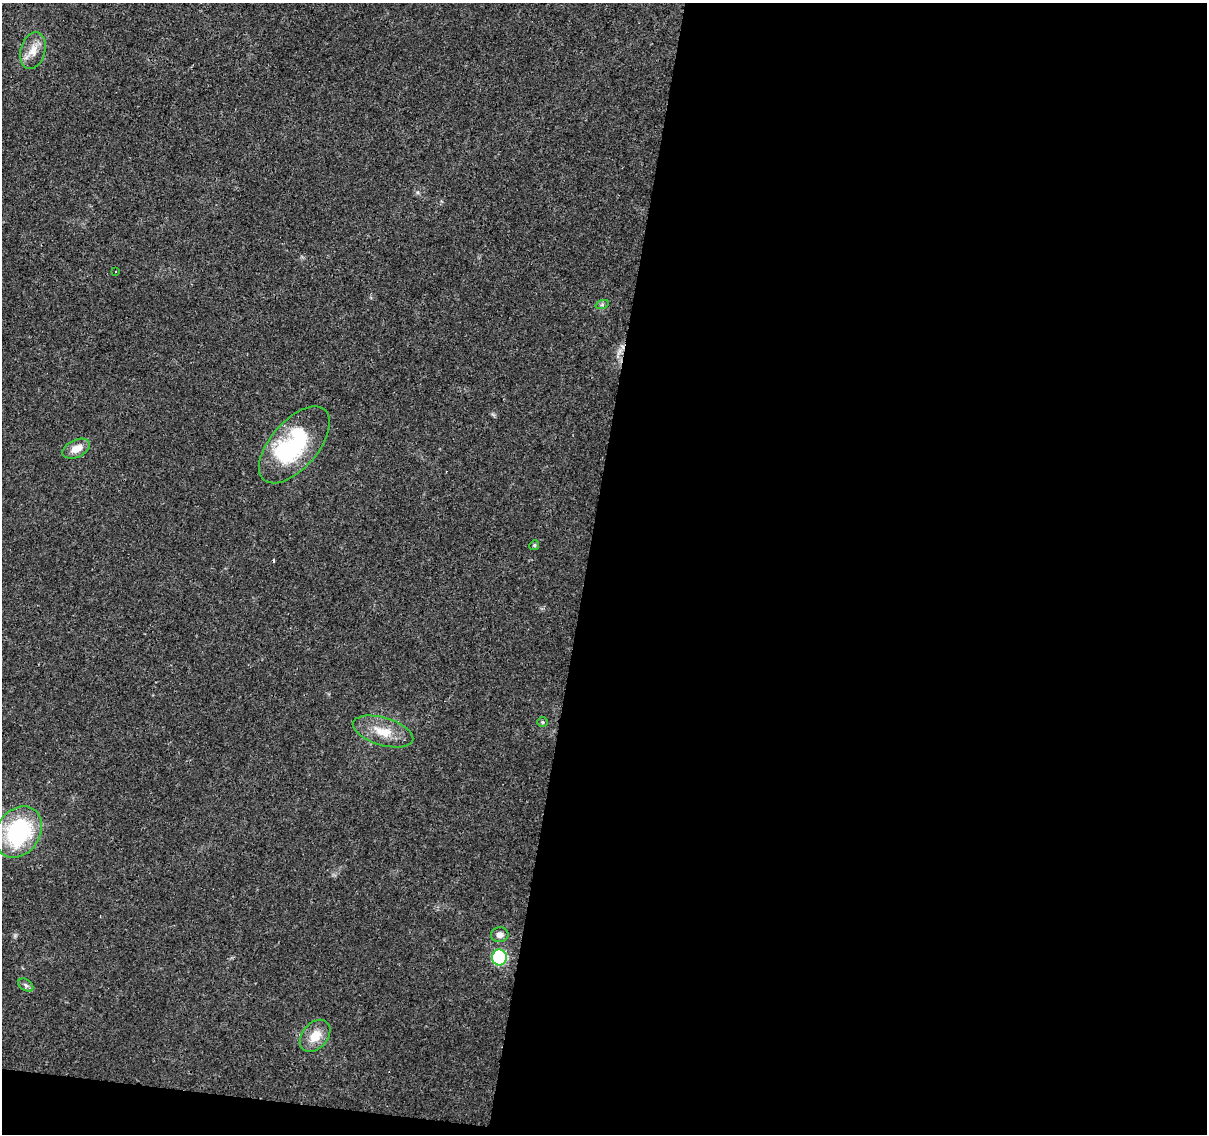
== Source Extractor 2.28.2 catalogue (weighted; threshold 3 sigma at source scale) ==
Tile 16 of 4 x 4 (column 4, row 4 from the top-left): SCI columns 3618-4822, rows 228-1359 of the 4833 x 5042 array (HDU 1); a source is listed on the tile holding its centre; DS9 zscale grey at full resolution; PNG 1209 x 1136 px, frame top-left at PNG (2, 3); each listed source drawn as its Kron ellipse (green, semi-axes under 4 px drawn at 4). Shown black and unused: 53% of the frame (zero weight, under 3 of 4 exposures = <1% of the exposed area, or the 3 px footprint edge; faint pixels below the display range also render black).
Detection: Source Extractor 2.28.2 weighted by HDU 2 'WHT'; one run over the whole footprint, this tile lists its part. Background 0.024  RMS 0.002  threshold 0.00914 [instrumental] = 3 sigma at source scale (4.5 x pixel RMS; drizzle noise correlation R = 1.50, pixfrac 1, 0.0396/0.0396 arcsec/px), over >= 5 px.
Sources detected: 16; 2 inside a brighter object's white glare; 1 cosmic-ray / hot-pixel residue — neither listed nor drawn; the other 13 listed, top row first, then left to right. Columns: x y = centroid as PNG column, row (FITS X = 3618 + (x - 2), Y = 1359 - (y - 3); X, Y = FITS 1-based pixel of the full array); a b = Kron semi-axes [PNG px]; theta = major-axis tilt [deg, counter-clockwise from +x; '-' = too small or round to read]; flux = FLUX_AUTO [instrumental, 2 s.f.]
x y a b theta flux
33 51 19 12 75 2.6
115 271 3 2 - 0.29
602 305 7 4 20 0.35
294 445 46 23 49 15
76 449 14 8 25 2.4
534 545 5 4 - 0.27
542 722 5 5 - 0.31
383 731 31 14 -17 4.8
18 832 27 21 56 23
500 935 9 7 10 1.1
499 957 8 7 - 25
26 985 8 5 -37 0.54
315 1036 18 12 49 3.5